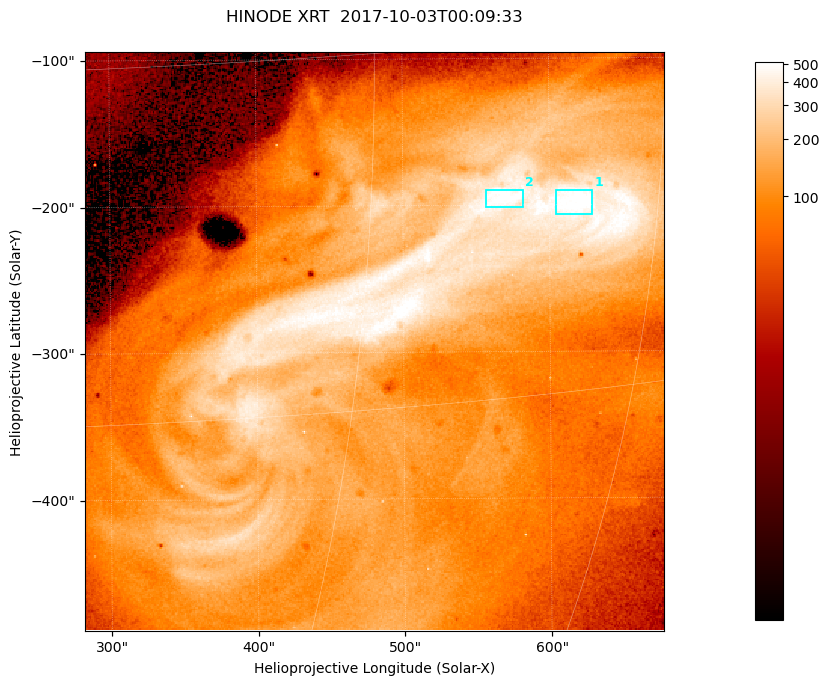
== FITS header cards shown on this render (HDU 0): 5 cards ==
TELESCOP= 'HINODE  '           /
INSTRUME= 'XRT     '           /
DATE_OBS= '2017-10-03T00:09:33.632' /
CTYPE1  = 'Solar-X '           /
CTYPE2  = 'Solar-Y '           /

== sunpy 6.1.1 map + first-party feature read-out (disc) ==
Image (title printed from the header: HINODE XRT  2017-10-03T00:09:33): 384 x 384 px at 1.03 arcsec/px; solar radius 958 arcsec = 932 px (partial field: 5.4% of the solar disc is inside the frame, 100% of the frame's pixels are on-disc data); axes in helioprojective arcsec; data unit not stated in the header (colour bar unlabelled)
Orientation: roll -0.357 deg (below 1 deg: not rotated)
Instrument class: DISC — disc imager (sunpy class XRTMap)
Bright regions (active regions / flare kernels): reference = the on-disc median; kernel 3 px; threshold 5 sigma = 378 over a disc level ~105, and >= 1.15x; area >= 147 px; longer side >= 5 px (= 5.1 arcsec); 2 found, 2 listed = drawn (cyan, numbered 1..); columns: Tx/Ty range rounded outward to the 5 arcsec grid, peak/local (2 s.f.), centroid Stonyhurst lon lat
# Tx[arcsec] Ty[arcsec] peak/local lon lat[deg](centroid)
1 600..630 -210..-190 5.4 +40 -7
2 555..585 -205..-190 5.4 +36 -6